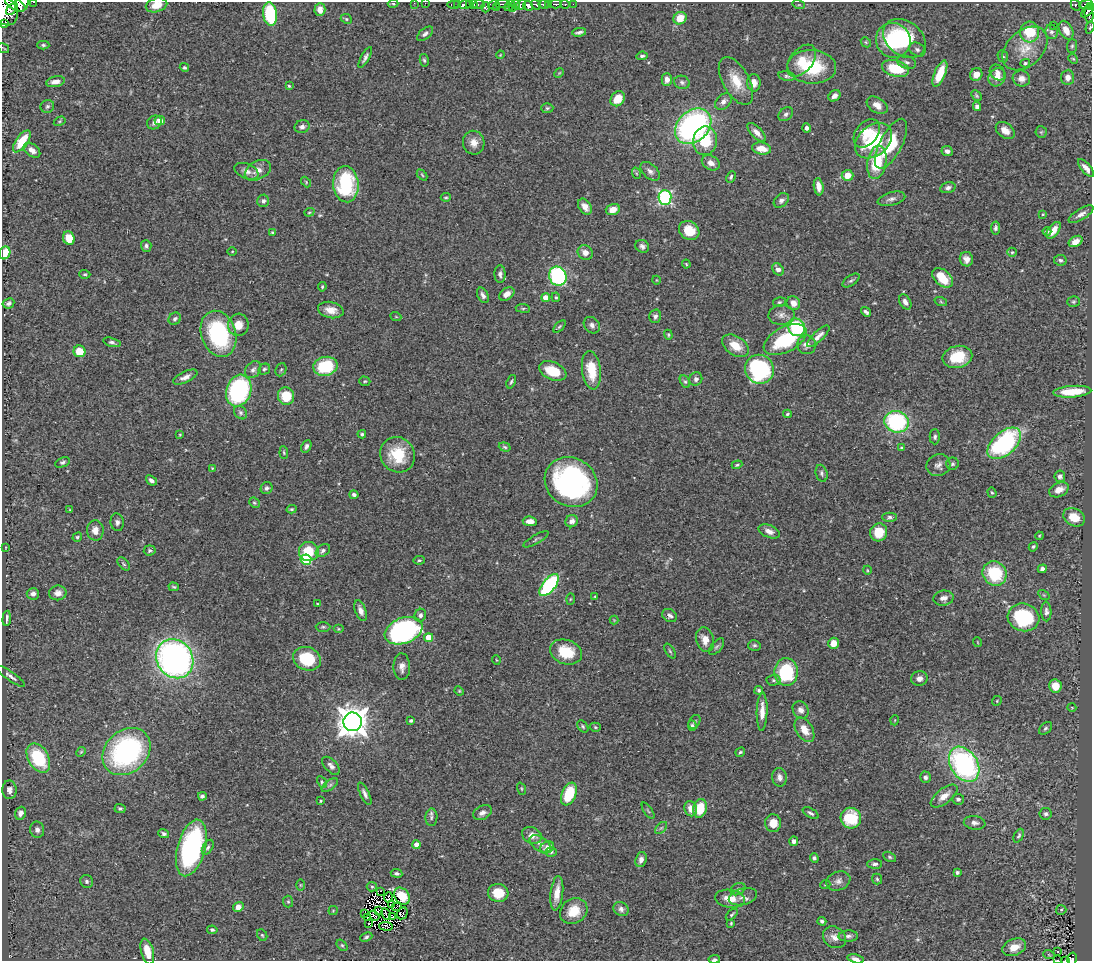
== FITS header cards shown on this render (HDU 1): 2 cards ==
NAXIS1  =                 1090
NAXIS2  =                  959

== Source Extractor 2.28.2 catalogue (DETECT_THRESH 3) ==
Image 1090 x 959 px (HDU 1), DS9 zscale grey, 1 PNG px = 1 image px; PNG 1094 x 963 px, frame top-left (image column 1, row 959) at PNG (2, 2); each listed source drawn as its Kron ellipse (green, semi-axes under 4 px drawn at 4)
Background 0.447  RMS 0.023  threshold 0.0677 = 3 sigma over >= 5 px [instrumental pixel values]
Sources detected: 404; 4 with non-positive FLUX_AUTO (blend fragments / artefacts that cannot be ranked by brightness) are neither listed nor drawn; the other 400 listed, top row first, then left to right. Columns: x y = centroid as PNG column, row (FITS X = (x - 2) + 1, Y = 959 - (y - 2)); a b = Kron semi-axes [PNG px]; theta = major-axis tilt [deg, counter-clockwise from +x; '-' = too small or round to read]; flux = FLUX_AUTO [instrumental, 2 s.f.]
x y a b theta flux
34 2 3 2 - 9.2
22 3 9 6 66 260
414 3 3 2 - 2.1
425 3 2 2 - 5
15 4 11 5 -29 260
393 4 5 3 - 1.6
454 4 6 3 0 40
458 4 3 3 - 28
479 4 5 3 - 11
502 4 8 2 0 51
515 4 5 3 - 23
544 4 5 3 - 89
549 4 3 3 - 28
556 4 6 3 0 49
565 4 4 3 - 13
573 4 2 2 - 4.5
1086 4 7 4 10 39
156 5 11 7 14 20
464 5 6 3 11 79
470 5 3 3 - 42
473 5 3 3 - 40
494 5 6 4 11 40
509 5 6 3 54 78
521 5 6 3 48 74
536 5 5 3 - 57
799 5 6 4 -17 2.2
1075 5 6 4 -63 42
528 6 5 4 - 160
486 7 5 4 - 33
1090 7 4 3 - 57
496 8 3 2 - 5.7
512 8 4 3 - 24
12 9 7 3 47 170
320 9 6 5 - 12
4 11 16 12 -55 650
1088 11 8 4 47 130
270 14 12 7 -82 110
1089 15 8 4 -84 97
680 18 7 6 - 27
346 19 6 4 -24 2.3
5 23 4 3 - 87
1054 25 2 2 - 0.97
1090 27 6 4 72 2.1
1066 30 10 6 -63 17
579 32 7 3 9 4
1030 32 10 9 - 55
1051 32 7 6 - 4
425 34 9 5 39 4.9
904 39 23 17 -37 110
893 40 18 17 - 77
866 42 5 4 - 1.9
43 45 6 4 -2 2.8
1072 46 7 5 88 3.1
3 48 6 2 -36 2
1025 48 26 17 42 35
917 50 8 6 -31 4.4
500 55 4 3 - 1.1
642 56 6 4 6 3.1
1003 56 6 5 - 2.5
365 57 11 4 60 4.8
1073 59 5 4 - 1.9
424 60 6 4 -78 2.5
801 61 18 11 50 23
907 62 10 6 -18 5.4
1025 63 5 4 - 2.8
184 67 5 4 - 2.7
812 67 24 16 -3 82
896 68 14 8 -14 58
998 72 9 7 -47 7.1
559 73 5 4 - 1.4
940 74 14 5 67 39
976 75 6 6 - 15
787 76 8 4 -11 3.1
997 77 9 8 - 15
1068 77 7 6 - 9.8
667 79 6 5 - 8.4
1021 79 9 8 - 9.5
736 81 26 13 -61 34
55 82 9 5 11 9.8
682 82 8 6 -19 4.1
754 83 8 6 -88 12
289 86 3 3 - 1.8
835 96 6 5 - 7.6
976 96 6 4 -46 2.2
618 99 8 6 49 25
723 101 9 7 43 6.8
877 105 11 7 -33 12
47 106 7 6 - 3.3
977 107 4 4 - 6.4
547 108 6 5 - 2.6
786 114 8 6 42 4.3
160 120 5 4 - 15
60 121 6 4 32 1.8
154 122 8 6 35 5.6
693 126 20 15 43 360
302 127 8 6 19 5.5
807 128 4 4 - 5.2
1005 130 10 7 -37 11
757 132 12 5 -46 9.8
1041 132 6 5 - 2.4
867 133 16 11 51 29
22 141 13 6 55 36
705 141 14 12 81 55
873 141 21 15 41 100
474 143 12 10 -78 14
891 144 27 11 62 61
762 148 9 6 -9 18
32 150 9 6 -38 9.6
947 151 6 5 - 5.6
877 162 17 9 80 61
711 163 9 7 -28 9.7
1086 168 11 4 -50 8.8
258 170 14 9 29 11
246 171 13 7 -22 8.6
650 171 11 7 -43 6.2
636 173 6 3 -71 1.9
422 175 6 3 -46 1.9
847 175 6 5 - 19
731 177 6 4 64 2.6
306 182 6 3 -48 1.7
346 184 18 12 -84 130
819 187 9 5 -82 11
948 188 8 5 15 4.8
446 197 5 3 - 1.8
665 197 7 6 - 260
891 199 14 6 15 6.8
781 200 8 6 42 5.4
263 201 6 6 - 4.7
585 207 9 6 -55 10
613 210 7 5 16 14
309 212 5 4 - 1.9
1043 214 3 3 - 1.4
1081 214 14 5 32 7.8
996 228 6 4 79 4.4
689 230 11 9 -38 36
1053 230 9 5 54 12
1047 231 4 3 - 2.3
272 232 4 4 - 2.3
69 238 7 5 -69 32
1076 241 7 5 30 14
146 246 6 5 - 3.5
642 246 7 6 - 4.9
232 251 4 3 - 1.2
1012 252 4 4 - 2.1
5 253 6 5 - 27
585 253 8 7 - 10
966 259 7 6 - 8
1060 260 6 5 - 3.4
686 264 4 3 - 1.5
778 269 7 5 -50 8.8
85 274 6 4 -1 2.1
500 274 9 5 -87 5.2
558 276 10 8 -66 190
942 278 12 7 -40 34
656 280 4 3 - 1
851 281 9 5 35 3.6
322 287 4 3 - 2
507 294 8 5 35 8.7
483 295 8 5 -62 5.8
556 297 5 4 - 2.3
546 298 4 4 - 20
779 302 6 5 - 2.5
905 302 8 5 -60 6.9
941 302 6 4 -19 2
1074 302 6 5 - 2.4
8 303 6 5 - 4.2
793 303 7 6 - 13
523 308 7 3 -7 2.1
331 310 13 8 -13 16
866 312 5 3 - 3.8
782 315 13 10 3 11
655 316 7 6 - 4.3
396 317 5 3 - 1.2
175 319 7 5 45 3.9
238 325 11 10 - 19
592 325 9 7 -48 6
559 327 8 3 45 2.3
797 327 9 8 - 110
218 334 23 17 -72 160
668 335 5 4 - 1.9
818 336 14 5 43 11
785 339 23 12 28 110
112 342 9 4 -16 3.3
807 345 9 9 - 9.9
735 346 15 9 -33 26
79 351 6 6 - 30
957 357 15 11 12 48
325 366 12 9 13 79
264 369 6 5 - 2.9
759 369 15 14 - 190
253 370 9 7 49 6.2
281 370 7 5 66 2.7
591 370 19 9 -82 43
553 371 14 9 -22 42
185 377 13 5 26 8.3
696 379 7 6 - 6.2
365 381 6 4 -18 2
511 382 7 3 69 2.5
685 382 7 4 -61 2.9
239 391 16 12 72 250
1072 392 19 5 4 43
286 396 9 8 - 45
241 413 7 6 - 3.6
787 414 4 3 - 2
896 422 12 10 -17 160
362 434 4 3 - 2.7
180 435 3 3 - 1.3
935 437 7 5 -89 3.7
1004 443 20 11 41 190
306 446 6 4 64 4.8
505 447 6 4 -19 2.5
901 448 4 3 - 1.9
284 453 6 4 -83 2
398 455 18 17 - 55
63 462 8 5 21 3.1
952 464 6 6 - 3.2
737 465 5 3 - 2
938 465 12 10 23 8.3
212 468 4 4 - 1.3
822 473 9 5 -75 3.8
1060 476 5 5 - 4.9
151 480 6 4 -39 4.8
571 482 27 24 -33 360
267 488 6 5 - 4.1
1059 490 10 7 24 13
992 493 5 4 - 2.2
354 495 5 4 - 3.9
254 503 6 4 -42 2.1
292 509 5 4 - 2
70 510 4 4 - 1.5
890 517 7 4 0 3.5
1074 517 11 8 -28 26
530 521 7 4 -5 13
572 521 6 6 - 8.3
117 522 9 6 -82 5.3
95 530 10 8 -88 12
769 531 11 6 -21 9.7
879 532 9 8 - 35
1039 536 4 3 - 1.4
77 537 5 4 - 2.2
536 539 14 4 30 3.7
1033 547 5 4 - 2.4
6 548 3 2 - 0.96
150 550 6 5 - 3.5
309 551 10 9 - 43
323 551 8 5 37 4.6
306 560 5 5 - 99
419 560 6 4 7 2.1
124 564 8 4 -48 2.6
1042 569 4 4 - 6.1
867 570 4 3 - 1.3
995 573 12 11 - 78
549 585 13 6 52 200
174 587 5 3 - 2.2
58 593 8 7 - 9.1
33 594 6 6 - 5.9
1044 595 6 4 -33 1.8
595 597 3 2 - 1.4
943 598 10 7 9 8.8
570 599 5 3 - 1.4
317 604 3 3 - 1.2
361 611 11 5 -70 8.4
1046 611 10 5 -87 4.9
420 615 6 6 - 4.4
670 615 8 6 -33 5.2
1023 617 16 14 -16 110
7 618 8 3 85 4.2
614 620 4 4 - 1.3
323 627 7 5 0 2.9
339 629 5 4 - 1.9
403 631 19 13 21 320
429 638 4 4 - 36
705 640 12 9 -75 15
977 642 5 3 - 1.1
833 643 5 5 - 17
754 645 6 5 - 3
717 647 10 5 48 3.9
670 651 8 3 -58 2.3
566 652 16 12 -19 47
175 659 20 18 -55 690
307 659 14 11 -20 74
496 660 5 3 - 1.2
402 667 13 8 -88 11
786 672 14 11 88 98
11 676 17 4 -35 6.4
919 679 8 7 - 8.3
774 680 7 5 3 3.3
1055 686 6 6 - 20
759 690 4 4 - 2.9
459 691 5 4 - 1.7
997 701 5 4 - 1.7
1072 708 4 3 - 1
801 710 9 7 -55 8
762 712 19 5 89 16
895 720 5 3 - 1.3
411 721 3 3 - 3.2
353 722 9 9 - 2600
694 722 7 5 56 3.1
583 726 7 4 -51 2.5
692 726 5 4 - 3.1
595 727 5 4 - 2.1
1045 728 7 5 41 3.3
804 730 13 8 -58 19
126 751 26 21 43 280
81 752 5 4 - 1.8
740 752 5 4 - 2.5
38 758 16 10 -60 88
964 764 19 13 -57 320
331 766 11 6 -46 6.2
779 777 9 7 -83 6.9
925 777 6 5 - 4.1
322 782 6 4 -62 2.4
330 785 9 4 36 4
521 789 6 4 -71 1.9
9 790 9 7 -88 8.4
365 794 12 4 -64 5.8
569 794 12 7 67 60
202 796 4 4 - 3.9
944 796 16 7 38 16
958 799 6 5 - 3.3
321 801 3 2 - 1.4
700 808 9 6 77 42
120 809 5 4 - 2.9
691 809 8 6 -70 13
648 811 9 3 -56 2.6
20 813 6 5 - 6.5
482 813 10 6 25 6.6
811 813 9 4 -30 3.6
1046 814 6 6 - 4.1
431 817 9 6 88 4.5
851 818 10 10 - 59
773 823 9 8 - 20
975 823 11 6 -8 6.5
661 828 7 4 44 2.9
37 830 8 7 - 6.2
164 834 5 4 - 3.3
532 835 10 8 -25 11
1019 836 7 4 64 3.2
794 841 5 4 - 7
540 844 12 7 -33 8.2
416 845 4 4 - 19
208 847 8 5 59 3.6
547 847 7 5 29 8.7
191 848 29 14 75 250
551 852 5 5 - 2.8
890 857 7 4 -28 2.8
814 858 5 4 - 3.1
641 860 7 5 71 7.8
875 864 7 4 1 4.3
957 872 4 4 - 2.8
396 873 6 4 -8 3.4
877 879 5 5 - 2.3
87 881 7 6 - 3.6
838 881 12 9 22 8.4
300 885 6 4 90 1.9
825 885 5 3 - 1.4
372 887 5 4 - 2.1
738 889 8 5 27 3.8
380 891 2 2 - 180
498 893 10 9 - 28
557 893 17 6 83 18
402 896 9 7 -53 29
388 897 5 2 - 1.4
743 897 14 8 16 8.2
730 899 15 9 -8 21
288 902 6 5 - 2.6
391 905 4 2 - 0.31
238 907 5 5 - 11
396 907 5 2 - 1.2
621 909 8 6 -37 5.7
379 910 4 2 - 0.66
1061 910 5 5 - 1.9
333 911 5 4 - 1.5
574 911 14 12 35 29
365 913 2 2 - 1.3
402 913 6 5 - 2.5
386 914 6 2 -63 1.8
374 915 6 3 -42 0.47
732 915 7 3 44 2.2
368 917 2 2 - 0.93
392 917 4 2 - 1.2
822 921 4 3 - 3.8
731 923 4 3 - 1.7
368 924 2 2 - 1.3
386 926 7 3 -2 1.2
212 930 5 3 - 2.5
262 935 6 5 - 2.3
848 936 10 5 2 5
366 937 6 4 23 2.8
834 937 12 10 -35 11
342 945 6 4 -52 2.5
1014 947 12 8 21 22
147 951 13 6 -74 25
1058 952 3 2 - 2.4
1049 955 6 3 -19 1.2
714 959 6 4 4 3.2
855 959 8 4 -13 6.1
1072 959 6 5 - 61
1057 960 2 2 - 1.1
1066 960 4 2 - 14
At the frame edge (FLAGS 8, measured only in part): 15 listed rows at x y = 34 2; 22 3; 414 3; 425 3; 156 5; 1090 7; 4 11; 1090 27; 3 48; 5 253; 714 959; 855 959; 1072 959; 1057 960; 1066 960
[4 non-positive-flux detections neither listed nor drawn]